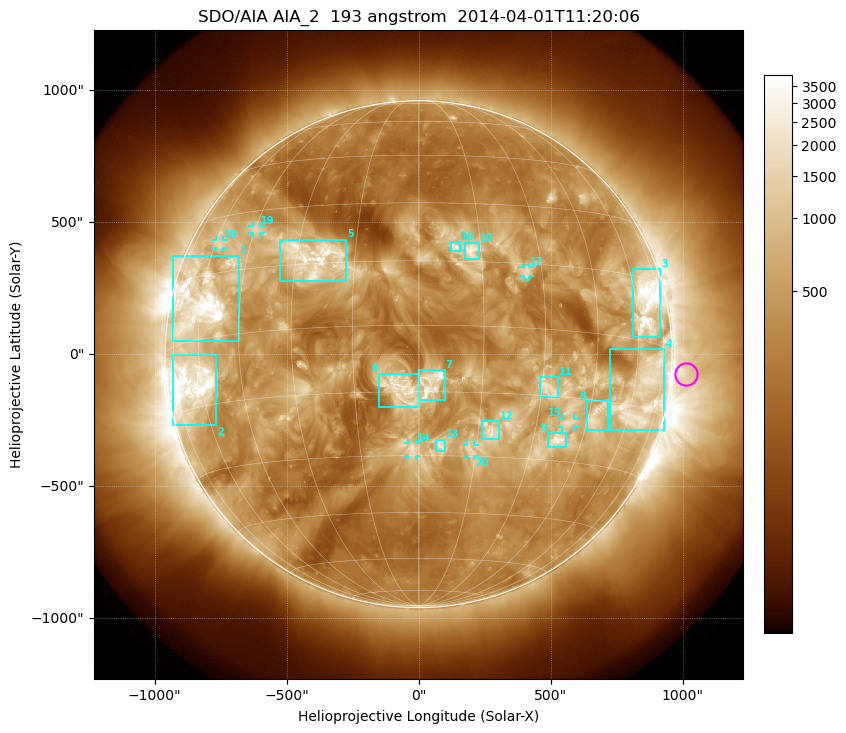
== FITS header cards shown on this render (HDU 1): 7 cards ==
TELESCOP= 'SDO/AIA'
INSTRUME= 'AIA_2'
WAVELNTH=                  193
WAVEUNIT= 'angstrom'
DATE-OBS= '2014-04-01T11:20:06.84'
CTYPE1  = 'HPLN-TAN'
CTYPE2  = 'HPLT-TAN'

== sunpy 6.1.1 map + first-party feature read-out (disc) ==
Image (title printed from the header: SDO/AIA AIA_2  193 angstrom  2014-04-01T11:20:06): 1024 x 1024 px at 2.4 arcsec/px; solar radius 960 arcsec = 400 px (full disc in frame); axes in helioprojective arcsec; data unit not stated in the header (colour bar unlabelled)
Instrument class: DISC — disc imager (sunpy class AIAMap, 193 A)
Bright regions (active regions / flare kernels): reference = the median radial profile (limb darkening/brightening removed); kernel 9 px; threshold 5 sigma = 967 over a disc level ~343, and >= 1.15x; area >= 12 px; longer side >= 10 px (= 24 arcsec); searched inside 0.97 R_sun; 26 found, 20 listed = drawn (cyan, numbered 1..; 6 of them under ~33 arcsec drawn as corner ticks so the feature stays visible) (cap 20 boxes per figure: the strongest are kept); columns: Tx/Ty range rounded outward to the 5 arcsec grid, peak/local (2 s.f.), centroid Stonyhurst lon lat
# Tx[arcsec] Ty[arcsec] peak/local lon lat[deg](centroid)
1 -930..-680 45..375 17 -60 +9
2 -930..-765 -270..-5 16 -64 -10
3 810..915 65..325 13 +65 +9
4 725..930 -290..20 8.1 +65 -12
5 -525..-270 275..435 7.5 -26 +17
6 -150..0 -200..-75 7.9 -4 -14
7 0..100 -175..-60 8.8 +3 -13
8 635..720 -290..-175 6.6 +47 -19
9 490..560 -355..-300 7.4 +37 -25
10 175..230 360..420 5.7 +13 +18
11 455..530 -165..-85 4.3 +32 -13
12 240..305 -325..-255 4.3 +18 -24
13 65..100 -370..-325 4.6 +6 -27
14 -40..-10 -385..-335 4.5 -1 -28
15 545..590 -275..-245 4.8 +39 -21
16 120..155 390..425 4.7 +9 +19
17 395..420 295..330 4.2 +26 +13
18 -765..-740 400..435 4.7 -58 +22
19 -630..-600 460..485 5 -45 +25
20 185..210 -390..-340 3.5 +14 -29
Off-limb structures (1.02-1.3 R_sun): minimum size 162 px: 2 found; the strongest spans PA ~220..310 deg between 1.02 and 1.3 R_sun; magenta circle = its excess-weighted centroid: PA ~265 deg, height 1.06 R_sun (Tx ~1010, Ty ~-75 arcsec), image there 3.3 x the reference